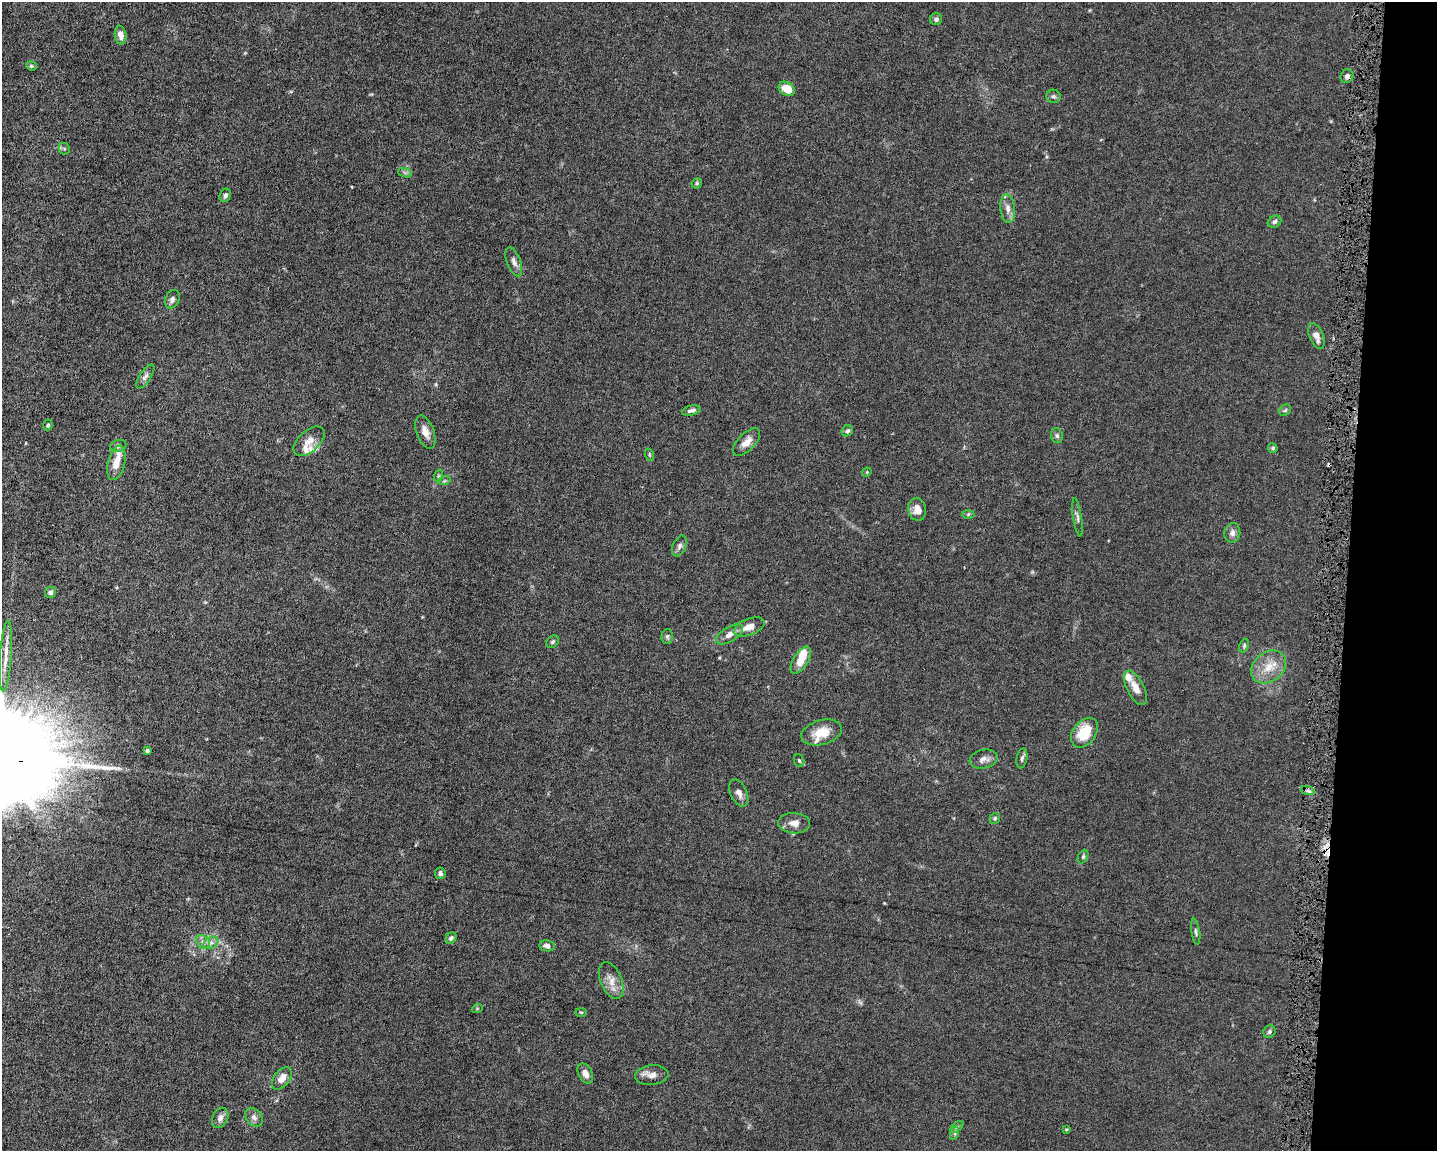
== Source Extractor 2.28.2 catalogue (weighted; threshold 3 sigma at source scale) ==
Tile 6 of 3 x 4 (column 3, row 2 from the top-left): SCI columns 3087-4521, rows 2301-3449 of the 4629 x 4599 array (HDU 1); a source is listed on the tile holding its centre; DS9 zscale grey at full resolution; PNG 1439 x 1153 px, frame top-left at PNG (2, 2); each listed source drawn as its Kron ellipse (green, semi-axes under 4 px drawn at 4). Shown black and unused: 6% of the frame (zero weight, under 4 of 8 exposures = <1% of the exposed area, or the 3 px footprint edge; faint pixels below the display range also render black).
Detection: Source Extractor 2.28.2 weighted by HDU 2 'WHT'; one run over the whole footprint, this tile lists its part. Background 0.0149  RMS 0.0024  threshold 0.00965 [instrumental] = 3 sigma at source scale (4.09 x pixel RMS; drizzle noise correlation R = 1.36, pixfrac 0.8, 0.05/0.05 arcsec/px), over >= 5 px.
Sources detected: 85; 1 inside a brighter object's white glare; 2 cosmic-ray / hot-pixel residue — neither listed nor drawn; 7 inside a brighter listed object's ellipse — not listed separately; the other 75 listed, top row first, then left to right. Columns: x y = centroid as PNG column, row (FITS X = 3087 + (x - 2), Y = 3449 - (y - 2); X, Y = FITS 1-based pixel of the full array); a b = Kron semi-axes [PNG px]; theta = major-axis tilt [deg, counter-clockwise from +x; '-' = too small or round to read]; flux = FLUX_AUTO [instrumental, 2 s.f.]
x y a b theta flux
936 19 6 6 - 0.57
121 35 9 6 -81 1.3
31 66 5 4 - 0.3
1347 76 7 6 - 0.72
787 89 9 6 -30 3.4
1053 96 7 6 - 0.52
64 149 6 5 - 0.39
405 173 7 4 -19 0.42
697 183 5 5 - 0.35
225 195 7 5 66 0.75
1008 209 14 7 -84 1.4
1274 222 7 5 31 0.68
514 262 15 7 -70 1.1
172 299 9 6 65 0.82
1316 336 13 7 -68 1.6
145 376 14 5 56 0.89
1285 410 6 5 - 0.34
691 411 9 4 11 0.7
48 425 5 4 - 0.48
847 431 6 5 - 0.47
425 432 17 8 -70 1.9
1057 436 7 5 -75 0.48
309 441 19 10 42 2
746 442 17 8 46 1.9
118 446 8 6 17 0.56
1273 448 5 5 - 0.34
650 455 6 4 -71 0.28
116 463 17 8 76 2.9
867 472 5 4 - 0.2
438 476 6 4 71 0.27
444 481 6 4 18 0.31
917 509 11 9 -78 1.8
968 514 6 4 2 0.35
1077 517 19 4 -81 0.76
1232 533 10 8 80 1
679 546 11 6 67 0.87
50 592 6 5 - 0.69
749 627 16 8 21 2.1
729 634 15 7 31 1.5
667 636 7 5 89 0.44
553 642 7 5 47 0.45
1244 646 7 4 66 0.35
6 656 35 5 86 2.2
801 660 15 7 58 3.5
1269 667 19 15 37 4
1136 688 19 8 -64 2.2
821 732 21 12 15 3.7
1084 733 16 11 53 6.3
147 751 3 3 - 0.43
1022 758 10 5 79 0.54
984 759 14 9 11 1.2
799 761 6 5 - 0.3
1308 791 7 4 -19 0.51
739 793 14 8 -65 1.2
995 818 6 5 - 0.35
794 823 16 10 -3 1.8
1083 857 7 4 64 0.34
440 873 6 5 - 0.61
1196 932 13 4 -82 0.54
451 938 6 5 - 0.51
203 942 8 6 -47 0.85
211 943 8 5 30 0.82
547 946 7 5 -11 1.1
611 981 19 10 -67 2.3
477 1009 5 3 - 0.2
581 1012 5 3 - 0.22
1269 1032 6 5 - 0.45
585 1073 10 7 -63 1.4
652 1075 16 10 6 1.6
282 1078 13 7 51 2
254 1117 10 7 -50 0.93
220 1118 10 7 62 1.1
957 1127 7 4 37 0.41
1066 1129 4 3 - 0.2
955 1133 7 4 73 0.39